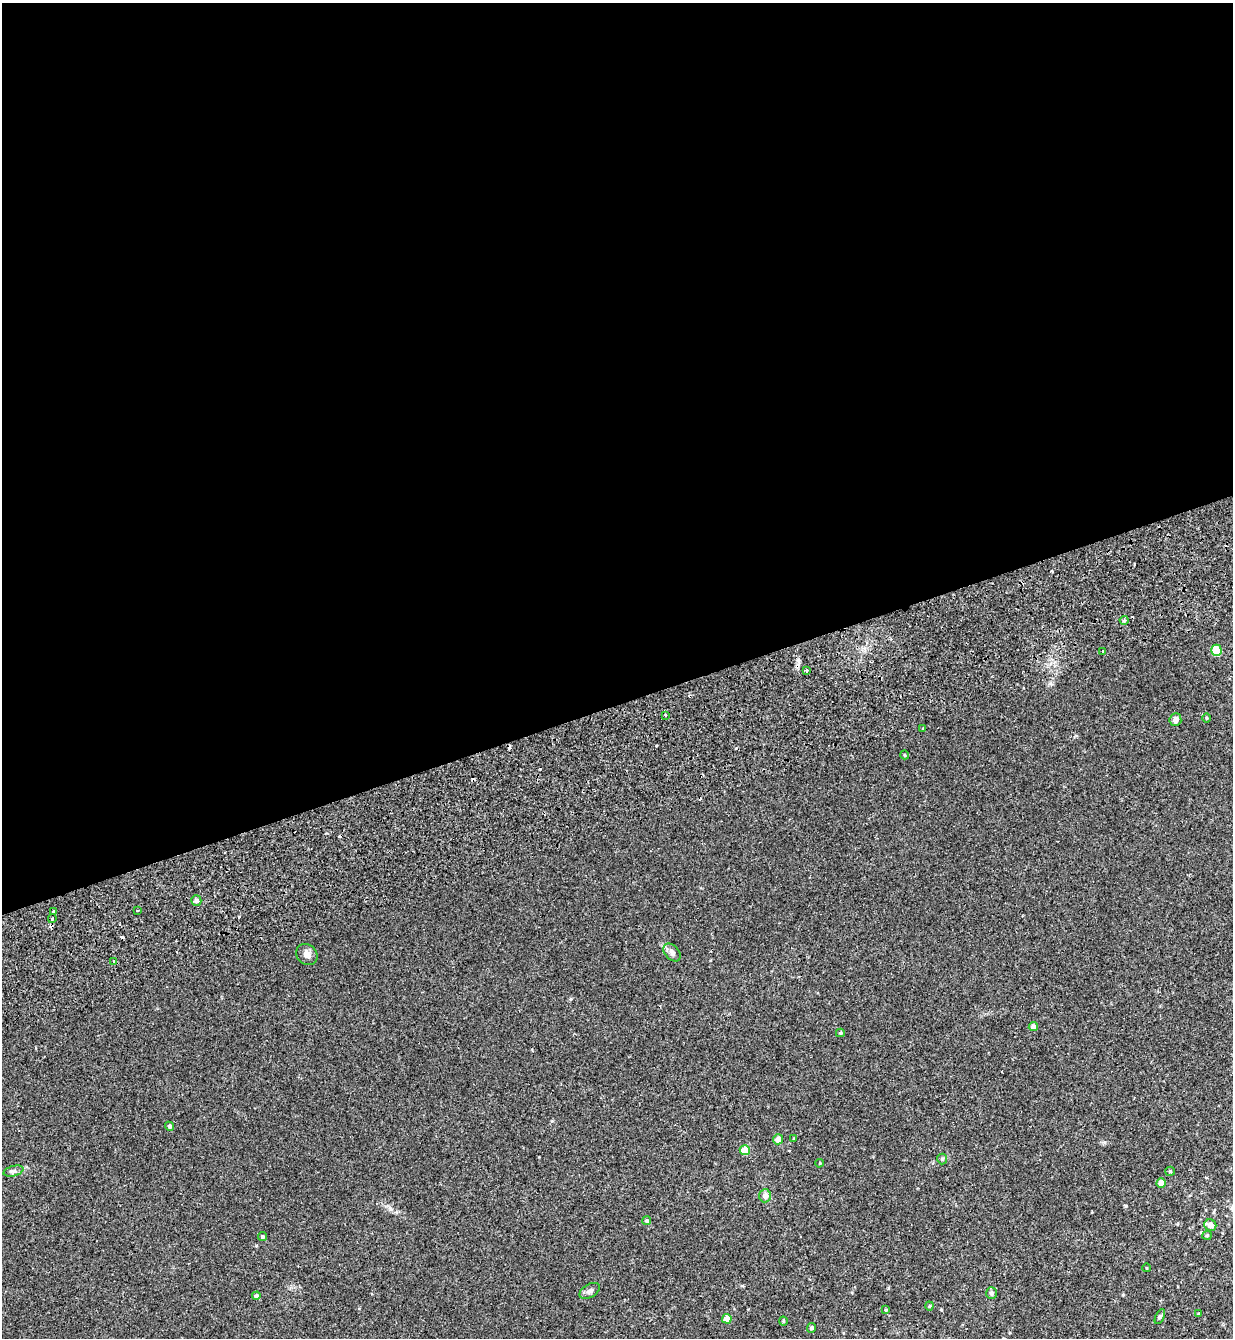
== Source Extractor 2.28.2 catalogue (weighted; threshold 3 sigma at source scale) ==
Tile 2 of 4 x 4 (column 2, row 1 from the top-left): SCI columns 1475-2705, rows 4160-5495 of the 5465 x 5645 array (HDU 1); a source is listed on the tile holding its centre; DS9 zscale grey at full resolution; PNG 1235 x 1340 px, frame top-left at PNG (2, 3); each listed source drawn as its Kron ellipse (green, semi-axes under 4 px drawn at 4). Shown black and unused: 53% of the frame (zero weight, under 2 of 3 exposures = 11% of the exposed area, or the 3 px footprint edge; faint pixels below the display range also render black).
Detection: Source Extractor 2.28.2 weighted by HDU 2 'WHT'; one run over the whole footprint, this tile lists its part. Background 0.0335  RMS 0.005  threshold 0.0223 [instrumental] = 3 sigma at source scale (4.5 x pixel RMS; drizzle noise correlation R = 1.50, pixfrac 1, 0.0396/0.0396 arcsec/px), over >= 5 px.
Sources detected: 51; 8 cosmic-ray / hot-pixel residue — neither listed nor drawn; the other 43 listed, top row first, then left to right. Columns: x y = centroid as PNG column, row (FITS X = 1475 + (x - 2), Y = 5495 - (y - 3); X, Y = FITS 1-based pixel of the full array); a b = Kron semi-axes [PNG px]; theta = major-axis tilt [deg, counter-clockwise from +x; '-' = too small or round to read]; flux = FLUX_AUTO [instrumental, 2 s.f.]
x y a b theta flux
1124 620 4 4 - 0.52
1216 650 5 5 - 14
1103 651 3 3 - 0.93
807 670 3 3 - 8.5
665 715 3 3 - 0.47
1206 718 5 3 - 0.39
1175 720 6 6 - 1.8
923 729 3 3 - 1.3
905 755 4 3 - 0.35
196 900 5 5 - 1.1
137 910 3 3 - 2.5
53 912 4 3 - 1.6
52 918 4 3 - 1.1
672 952 10 7 -46 1.7
307 954 11 9 -45 2.1
114 961 3 3 - 2.4
1033 1026 4 4 - 1.5
840 1033 4 3 - 0.54
169 1126 4 4 - 1
778 1139 5 5 - 3.2
794 1139 4 3 - 0.41
745 1150 5 5 - 7.5
942 1159 5 5 - 0.68
820 1163 4 2 - 0.33
13 1171 10 5 15 1.2
1170 1171 5 4 - 0.48
1161 1183 5 4 - 3.5
765 1196 6 6 - 2.5
647 1221 4 4 - 0.86
1210 1225 6 5 - 2.7
1207 1235 5 4 - 0.51
262 1237 5 4 - 0.68
1147 1268 4 3 - 0.32
590 1291 11 6 30 1.5
991 1293 6 5 - 1.1
256 1296 4 4 - 0.99
929 1306 4 4 - 0.51
886 1310 4 3 - 0.43
1198 1314 3 3 - 0.34
1160 1317 8 4 63 0.81
727 1319 5 4 - 4.4
783 1321 4 4 - 0.5
812 1328 5 4 - 0.88
Unlisted compact peaks at least as high as the median listed source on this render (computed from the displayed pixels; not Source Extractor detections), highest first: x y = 390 1209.